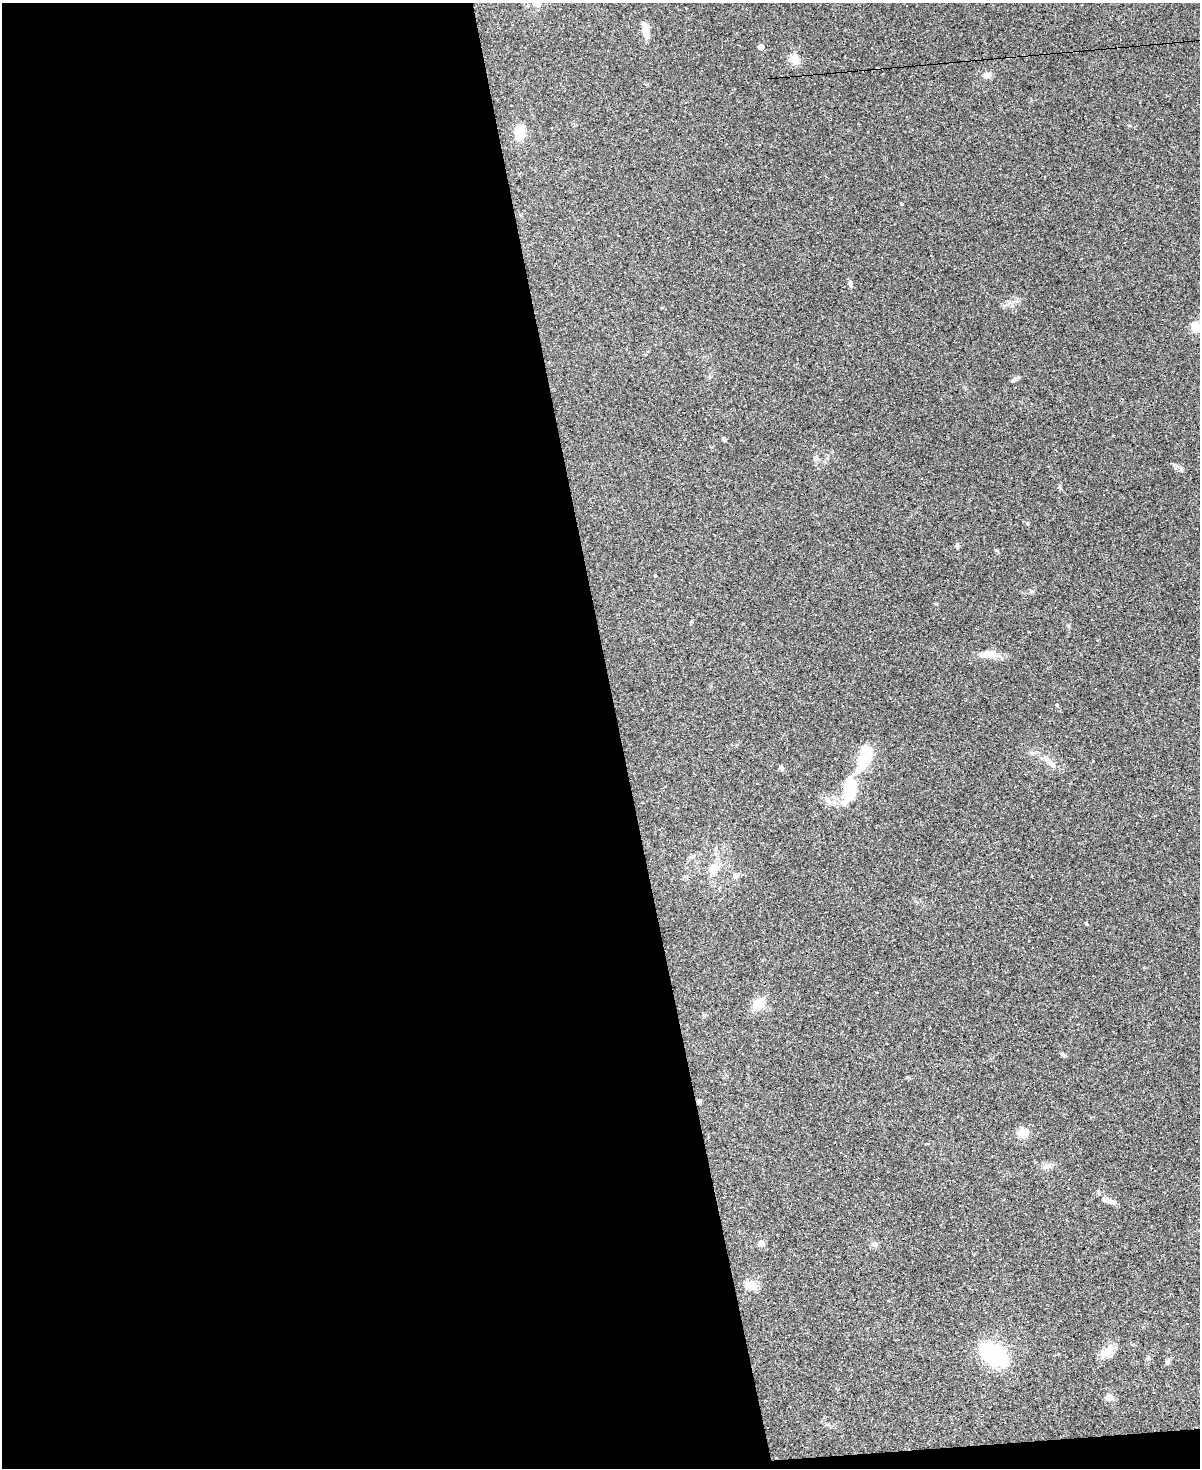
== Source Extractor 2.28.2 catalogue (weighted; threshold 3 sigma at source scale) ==
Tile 9 of 4 x 3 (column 1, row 3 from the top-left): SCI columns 1-1198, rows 243-1708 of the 4794 x 4772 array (HDU 1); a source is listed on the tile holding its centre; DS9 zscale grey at full resolution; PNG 1202 x 1470 px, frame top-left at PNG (2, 3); no overlay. Shown black and unused: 52% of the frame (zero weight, under 3 of 4 exposures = <1% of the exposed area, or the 3 px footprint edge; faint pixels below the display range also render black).
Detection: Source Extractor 2.28.2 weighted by HDU 2 'WHT'; one run over the whole footprint, this tile lists its part. Background 0.147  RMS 0.007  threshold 0.0314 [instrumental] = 3 sigma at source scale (4.5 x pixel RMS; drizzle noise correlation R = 1.50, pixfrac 1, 0.05/0.05 arcsec/px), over >= 5 px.
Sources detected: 62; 2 inside a brighter object's white glare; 21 cosmic-ray / hot-pixel residue — not listed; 1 inside a brighter listed object's ellipse — not listed separately; the other 38 listed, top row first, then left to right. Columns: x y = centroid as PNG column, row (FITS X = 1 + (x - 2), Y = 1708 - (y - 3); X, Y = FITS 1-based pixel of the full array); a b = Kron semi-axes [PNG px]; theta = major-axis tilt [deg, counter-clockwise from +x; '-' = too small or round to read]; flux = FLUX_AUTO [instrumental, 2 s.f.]
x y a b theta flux
645 30 20 7 -79 6.5
761 47 4 4 - 5.7
794 59 11 9 -47 7.6
986 75 11 8 14 2.9
512 105 3 2 - 2
520 133 12 8 79 17
850 283 7 5 -88 1.9
1195 327 13 10 -90 6.1
1015 379 12 4 31 1.8
724 439 5 5 - 1
1107 490 2 2 - 0.48
957 546 6 5 - 1.2
936 604 4 4 - 0.7
988 654 21 9 2 9
1057 705 4 4 - 0.7
865 756 30 14 65 24
1050 762 26 6 -46 5.2
781 767 7 5 -57 1.3
757 783 2 2 - 0.46
845 801 39 13 52 12
716 848 6 4 71 0.89
692 856 7 5 -4 1.5
714 869 17 10 -84 6.8
736 875 7 6 - 2.6
743 875 5 3 - 0.74
758 1004 18 12 45 8.9
1063 1054 7 4 -61 1.1
699 1102 6 4 19 0.96
1022 1133 5 5 - 29
1047 1166 13 6 18 3.1
1109 1201 12 7 -26 3.5
761 1244 4 4 - 8.4
874 1244 7 7 - 2.1
751 1285 16 10 -7 6.2
1108 1351 21 11 42 7.3
994 1354 24 15 -36 74
1168 1361 8 5 64 1.6
1109 1397 10 8 2 3.5
Unlisted compact peaks at least as high as the median listed source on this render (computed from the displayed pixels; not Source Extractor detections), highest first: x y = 1027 523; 902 204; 1031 591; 1181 469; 996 550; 1086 923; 907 1077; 1060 488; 1068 626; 691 621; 1129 125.